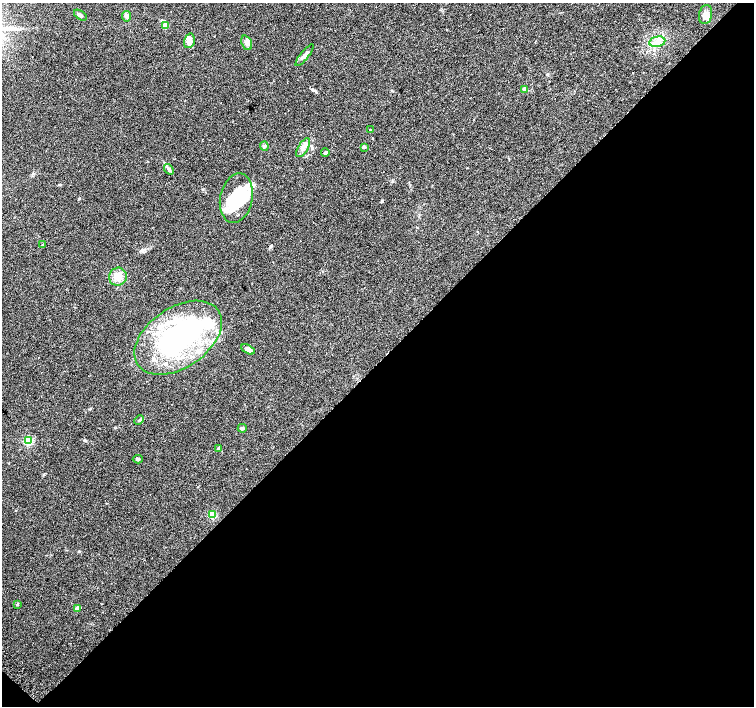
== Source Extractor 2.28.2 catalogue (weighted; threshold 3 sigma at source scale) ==
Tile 15 of 4 x 4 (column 3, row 4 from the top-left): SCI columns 3033-4536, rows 187-1594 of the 6070 x 6070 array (HDU 1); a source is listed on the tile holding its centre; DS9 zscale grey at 2 x 2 block average (1 PNG px = mean of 2 x 2 image px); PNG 756 x 708 px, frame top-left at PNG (2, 3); each listed source drawn as its Kron ellipse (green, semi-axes under 4 px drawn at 4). Shown black and unused: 49% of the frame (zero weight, under 2 of 3 exposures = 2% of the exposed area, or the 3 px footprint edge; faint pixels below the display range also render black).
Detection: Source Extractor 2.28.2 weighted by HDU 2 'WHT'; one run over the whole footprint, this tile lists its part. Background 0.118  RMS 0.0099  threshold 0.0445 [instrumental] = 3 sigma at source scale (4.5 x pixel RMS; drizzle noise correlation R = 1.50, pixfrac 1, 0.0396/0.0396 arcsec/px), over >= 5 px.
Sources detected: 39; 4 inside a brighter object's white glare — neither listed nor drawn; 7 inside a brighter listed object's ellipse — not listed separately; the other 28 listed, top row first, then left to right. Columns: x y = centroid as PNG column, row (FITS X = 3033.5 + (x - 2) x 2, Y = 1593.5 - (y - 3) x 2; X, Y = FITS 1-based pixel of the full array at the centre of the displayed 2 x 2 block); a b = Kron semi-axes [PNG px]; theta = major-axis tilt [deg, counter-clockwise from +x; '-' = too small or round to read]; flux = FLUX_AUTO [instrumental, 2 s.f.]
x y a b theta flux
706 14 10 6 78 15
80 15 7 3 -36 5.4
126 16 5 4 - 5.6
165 25 3 3 - 40
189 41 7 5 73 8.3
657 42 8 5 12 12
247 43 7 5 -67 9.3
305 55 13 3 52 8.3
525 89 3 3 - 17
370 130 2 2 - 2
264 146 4 3 - 3.4
364 147 4 3 - 2.6
303 148 10 5 59 10
325 153 4 3 - 3.7
169 169 6 4 -49 4.8
236 198 25 16 78 97
43 245 3 3 - 1.7
118 277 9 8 - 20
178 338 49 30 34 400
248 349 7 4 -27 8.9
139 420 5 2 - 2.6
242 428 4 3 - 4.5
28 441 3 3 - 160
219 449 3 3 - 8.2
138 459 5 3 - 3.2
212 515 3 3 - 80
17 604 3 2 - 2.4
77 609 3 3 - 18
Diffuse or blended objects may show on this block-average render without a row.